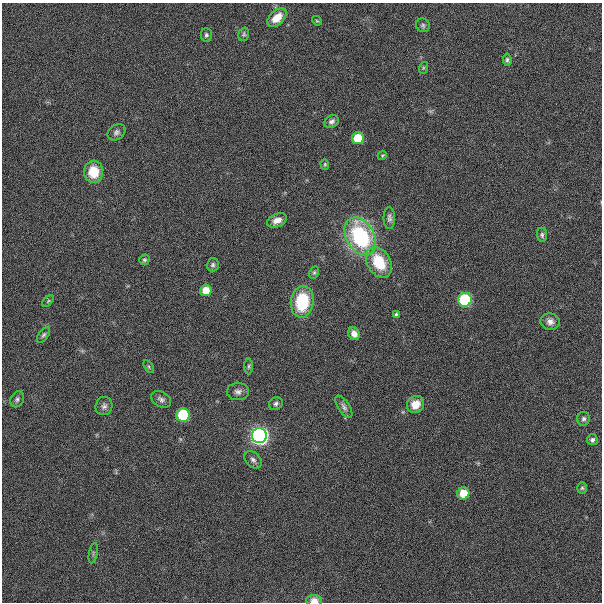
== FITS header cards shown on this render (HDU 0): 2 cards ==
NAXIS1  =                  600
NAXIS2  =                  600

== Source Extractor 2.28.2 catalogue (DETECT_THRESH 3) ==
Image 600 x 600 px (HDU 0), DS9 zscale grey, 1 PNG px = 1 image px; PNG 604 x 604 px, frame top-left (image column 1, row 600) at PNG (2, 3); each listed source drawn as its Kron ellipse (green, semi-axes under 4 px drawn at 4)
Background 0.00416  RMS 0.025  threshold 0.0754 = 3 sigma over >= 5 px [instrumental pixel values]
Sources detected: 47; all 47 listed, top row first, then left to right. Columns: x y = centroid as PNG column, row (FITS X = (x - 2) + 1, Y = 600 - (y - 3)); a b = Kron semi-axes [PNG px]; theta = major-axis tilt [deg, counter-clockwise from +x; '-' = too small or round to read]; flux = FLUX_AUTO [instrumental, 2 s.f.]
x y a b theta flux
277 18 11 7 43 22
317 21 5 4 - 1.8
423 25 7 6 - 3.5
244 34 7 5 70 2.8
206 35 7 5 -89 3.3
507 60 6 4 -84 3.2
423 68 6 4 71 2.1
332 121 7 6 - 5.5
116 132 9 7 35 5.7
358 138 6 6 - 57
382 155 5 4 - 1.9
325 164 5 4 - 2
94 172 11 9 -89 39
389 218 11 6 -89 5.5
277 220 10 6 22 11
542 235 7 5 -83 3.3
360 236 20 14 -60 190
144 260 5 5 - 2.6
379 262 16 11 -59 61
213 265 6 6 - 3.7
314 272 6 4 63 2.6
206 290 6 5 - 24
465 300 7 6 - 210
48 301 7 4 45 2.3
302 302 16 11 82 84
396 314 3 3 - 2.5
550 322 10 8 -10 8.9
354 334 7 5 -63 9.8
44 335 9 4 52 3.6
249 366 8 4 89 2.8
149 367 7 4 -60 2.5
238 392 11 8 2 7.9
17 399 8 6 61 4.7
161 399 11 7 -30 6.5
276 404 7 6 - 4.3
415 404 9 8 - 18
104 406 9 8 - 6
344 407 13 6 -57 6.4
183 415 7 6 - 140
584 419 7 6 - 4.4
259 436 7 7 - 940
592 440 5 5 - 4.3
253 460 10 7 -44 6.5
582 488 6 5 - 2.8
463 493 6 6 - 43
93 553 10 3 79 3.1
314 601 8 5 -1 11
At the frame edge (FLAGS 8, measured only in part): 1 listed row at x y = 314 601